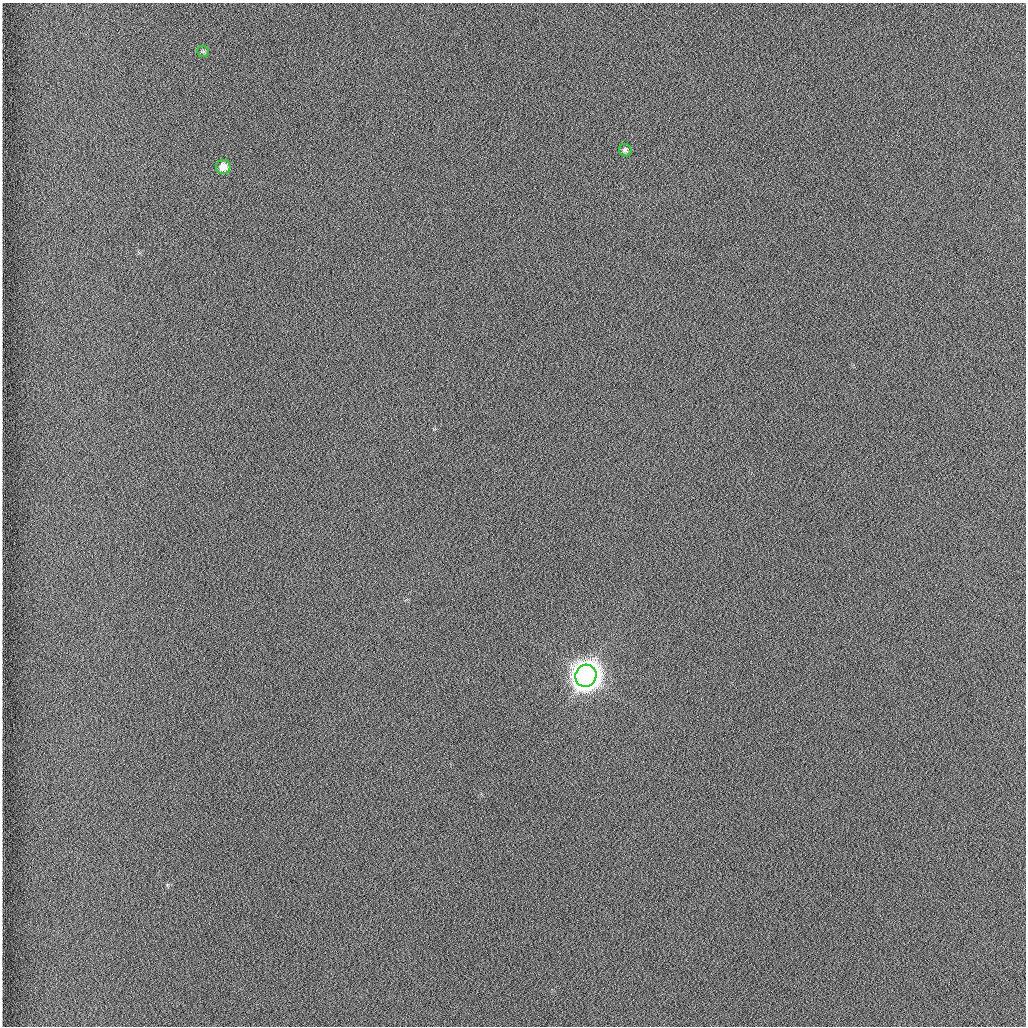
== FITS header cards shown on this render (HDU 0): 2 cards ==
NAXIS1  =                 1024 /fastest changing axis
NAXIS2  =                 1024 /next to fastest changing axis

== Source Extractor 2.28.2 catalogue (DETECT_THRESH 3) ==
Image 1024 x 1024 px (HDU 0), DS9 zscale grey, 1 PNG px = 1 image px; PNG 1028 x 1028 px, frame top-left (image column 1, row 1024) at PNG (2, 3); each listed source drawn as its Kron ellipse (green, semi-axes under 4 px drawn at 4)
Background 1260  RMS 5.9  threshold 17.7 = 3 sigma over >= 5 px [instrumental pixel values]
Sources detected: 4; all 4 listed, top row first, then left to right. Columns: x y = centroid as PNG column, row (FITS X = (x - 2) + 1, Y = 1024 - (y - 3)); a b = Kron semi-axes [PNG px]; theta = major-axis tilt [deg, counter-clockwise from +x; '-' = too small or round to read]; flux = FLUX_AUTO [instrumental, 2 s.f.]
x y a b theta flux
203 51 6 5 - 690
625 150 6 6 - 1000
223 167 7 7 - 3900
586 676 11 10 - 960000